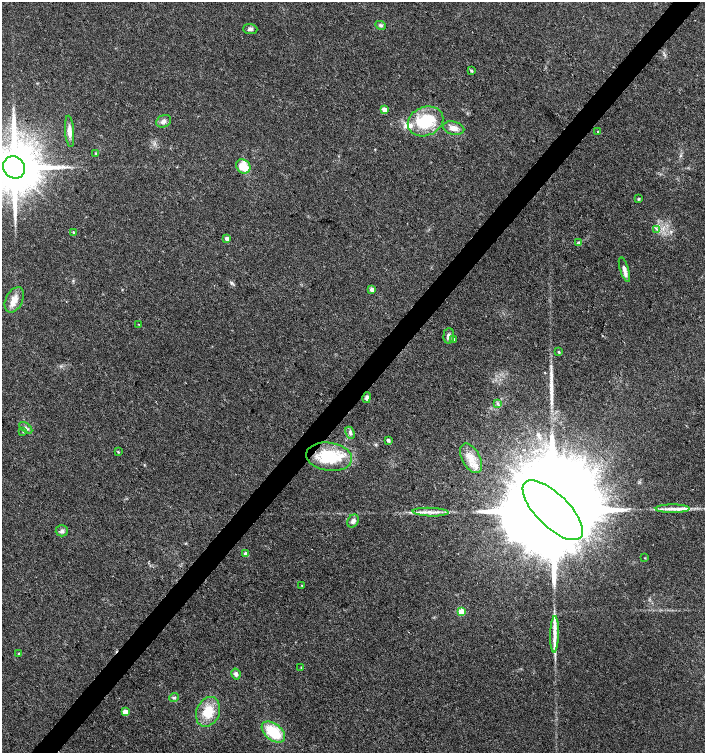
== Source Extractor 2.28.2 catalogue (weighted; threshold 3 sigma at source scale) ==
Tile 10 of 4 x 4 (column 2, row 3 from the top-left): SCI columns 1639-3044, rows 1503-3004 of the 6023 x 6017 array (HDU 1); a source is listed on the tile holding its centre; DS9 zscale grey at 2 x 2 block average (1 PNG px = mean of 2 x 2 image px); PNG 707 x 755 px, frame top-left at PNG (2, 2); each listed source drawn as its Kron ellipse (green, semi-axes under 4 px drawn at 4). Shown black and unused: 4% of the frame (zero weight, under 3 of 4 exposures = <1% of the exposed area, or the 3 px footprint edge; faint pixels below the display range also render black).
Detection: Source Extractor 2.28.2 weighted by HDU 2 'WHT'; one run over the whole footprint, this tile lists its part. Background 0.0228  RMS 0.0029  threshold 0.0129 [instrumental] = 3 sigma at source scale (4.5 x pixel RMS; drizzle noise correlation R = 1.50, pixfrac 1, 0.0396/0.0396 arcsec/px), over >= 5 px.
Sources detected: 55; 1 long thin detection or spike segment (spike, bleed or trail) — neither listed nor drawn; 4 inside a brighter listed object's ellipse — not listed separately; the other 50 listed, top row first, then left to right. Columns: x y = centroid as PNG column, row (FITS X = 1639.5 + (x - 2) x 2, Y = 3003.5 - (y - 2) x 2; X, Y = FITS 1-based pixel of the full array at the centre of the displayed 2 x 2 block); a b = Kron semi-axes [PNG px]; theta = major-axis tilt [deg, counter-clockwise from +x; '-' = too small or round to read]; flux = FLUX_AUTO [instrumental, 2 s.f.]
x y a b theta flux
380 25 5 4 - 1.3
250 29 7 5 -3 2
471 71 4 3 - 1
385 110 3 3 - 11
163 121 8 6 27 2.6
425 121 18 14 22 33
454 128 11 6 -14 4.8
70 131 16 4 -85 4.5
598 132 3 3 - 0.59
96 153 3 3 - 0.76
243 166 8 6 -45 13
14 167 12 10 -48 5600
639 199 4 3 - 0.71
657 229 4 2 - 0.71
73 232 3 2 - 0.55
227 239 3 3 - 4.9
579 242 3 2 - 0.59
624 269 13 4 -73 3.5
372 290 3 3 - 7.3
14 300 13 8 64 6.6
138 324 3 2 - 0.29
449 336 8 5 85 2.4
454 339 3 3 - 0.9
559 352 3 3 - 0.85
367 397 5 4 - 2
497 403 4 2 - 0.72
26 428 7 3 -37 1.3
23 432 3 2 - 0.48
350 433 6 4 -61 1.6
388 440 3 2 - 2.4
118 452 3 2 - 0.68
329 457 23 14 -8 33
471 458 16 9 -61 8.7
673 509 17 3 0 5.2
553 510 39 16 -45 47000
430 512 18 3 -2 5.3
353 521 7 5 57 2.5
62 531 6 5 - 2
246 554 3 3 - 4.5
645 558 2 2 - 0.41
302 585 2 2 - 0.43
461 612 3 3 - 20
554 634 18 4 88 6.4
19 654 3 3 - 0.64
301 668 3 2 - 0.39
236 674 5 4 - 2
174 697 5 3 - 0.96
125 712 3 3 - 11
208 712 15 11 66 17
273 732 13 8 -39 24
Isophote crosses this tile's border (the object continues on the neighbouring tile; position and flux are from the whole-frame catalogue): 1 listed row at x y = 14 167
Diffuse or blended objects may show on this block-average render without a row.